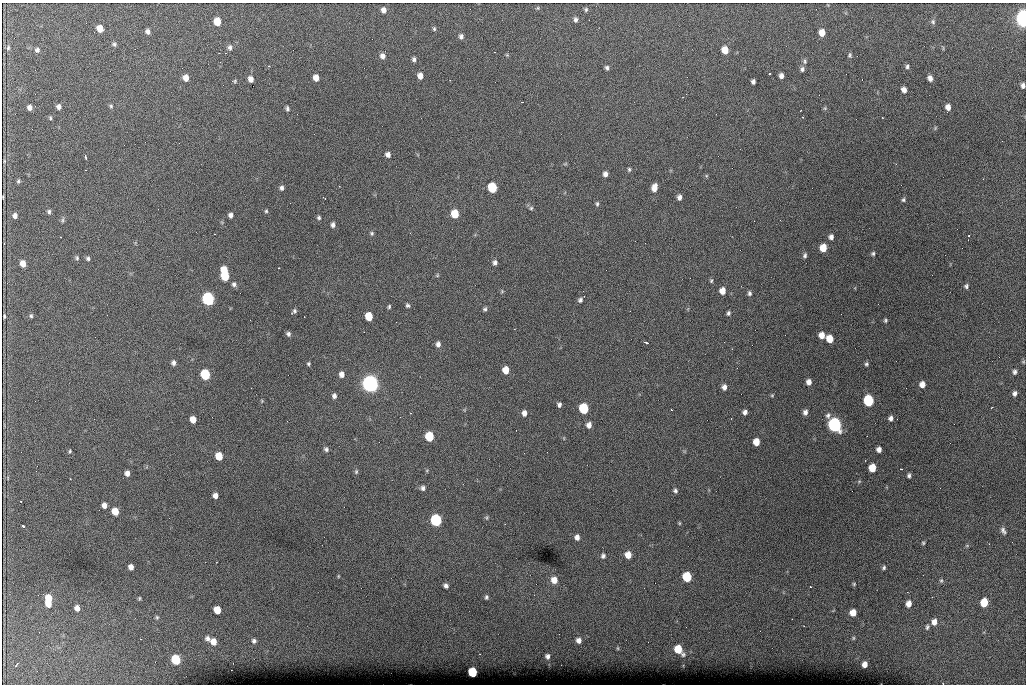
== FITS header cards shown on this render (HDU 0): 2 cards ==
NAXIS1  =                 1024 /fastest changing axis
NAXIS2  =                  682 /next to fastest changing axis

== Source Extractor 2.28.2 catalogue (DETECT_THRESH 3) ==
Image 1024 x 682 px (HDU 0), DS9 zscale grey, 1 PNG px = 1 image px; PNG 1028 x 686 px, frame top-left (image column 1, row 682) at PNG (2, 3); no overlay
Background 3990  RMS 41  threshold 124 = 3 sigma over >= 5 px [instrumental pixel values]
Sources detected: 196; all 196 listed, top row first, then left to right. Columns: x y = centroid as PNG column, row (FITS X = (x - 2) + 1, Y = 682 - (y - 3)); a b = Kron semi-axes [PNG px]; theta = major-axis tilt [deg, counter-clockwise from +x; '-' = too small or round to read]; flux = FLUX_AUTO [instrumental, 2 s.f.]
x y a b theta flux
538 8 5 5 - 3.3e+03
586 9 6 4 76 4.5e+03
384 10 5 5 - 1.4e+04
1023 18 9 5 -87 1.3e+06
576 20 6 5 - 7.2e+03
217 21 6 5 - 5.5e+04
933 22 7 6 - 5.9e+03
100 29 6 5 - 3.2e+04
434 29 5 4 - 3.8e+03
147 31 5 4 - 9.6e+03
822 33 6 5 - 2.9e+04
461 36 6 5 - 8.2e+03
114 44 6 5 - 5.5e+03
230 47 7 5 -83 7.9e+03
8 48 7 5 76 4.9e+03
37 50 6 6 - 7.2e+03
725 50 6 5 - 4.1e+04
219 53 2 2 - 1.4e+03
507 55 4 4 - 3.0e+03
850 55 6 4 81 4.7e+03
382 56 7 6 - 1.2e+04
414 59 6 4 -76 6.7e+03
805 61 7 5 -78 5.3e+03
269 66 3 2 - 2.7e+03
907 67 6 5 - 5.7e+03
607 68 5 4 - 6.2e+03
802 69 6 5 - 6.6e+03
769 74 3 3 - 6.3e+03
420 76 6 5 - 1.9e+04
781 76 5 4 - 1.1e+04
186 78 6 5 - 2.1e+04
316 78 6 5 - 2.2e+04
930 78 6 4 -75 1.3e+04
251 79 5 4 - 1.5e+04
235 81 5 4 - 3.6e+03
753 82 5 4 - 8.0e+03
1023 85 6 4 -87 8.8e+03
904 90 6 5 - 1.2e+04
522 102 3 2 - 3.5e+03
111 106 6 5 - 4.2e+03
30 107 5 5 - 1.1e+04
59 107 5 5 - 9.4e+03
948 107 6 5 - 1.7e+04
825 108 6 4 45 3.3e+03
287 109 5 3 - 5.6e+03
803 117 2 2 - 1.7e+03
50 118 5 4 - 3.6e+03
935 128 6 3 72 3.1e+03
388 155 5 5 - 1.1e+04
86 157 5 3 - 6.5e+03
565 164 6 3 18 3.1e+03
629 169 5 4 - 4.2e+03
605 174 6 5 - 1.2e+04
18 181 6 4 49 4.3e+03
654 187 8 5 76 2.2e+04
282 188 6 5 - 7.9e+03
492 188 6 6 - 1.7e+05
3 197 2 2 - 2.1e+03
679 197 6 5 - 1.1e+04
325 198 2 2 - 1.8e+03
903 200 5 4 - 4.7e+03
597 204 7 4 90 4.4e+03
531 208 5 5 - 4.0e+03
266 211 4 4 - 3.6e+03
49 212 6 4 -86 5.3e+03
455 214 6 5 - 7.8e+04
230 215 5 4 - 9.6e+03
15 216 5 5 - 9.9e+03
319 218 5 4 - 4.7e+03
63 220 8 4 82 4.5e+03
333 225 5 4 - 8.7e+03
372 233 5 5 - 4.5e+03
969 235 3 3 - 4.5e+03
61 237 2 2 - 2.2e+03
831 237 5 5 - 1.0e+04
823 248 6 5 - 4.5e+04
873 254 4 4 - 4.6e+03
805 255 6 5 - 6.0e+03
77 258 6 4 -81 4.3e+03
88 258 5 4 - 5.4e+03
495 262 6 5 - 8.4e+03
23 264 6 5 - 2.3e+04
224 270 6 4 -77 4.5e+04
437 275 6 5 - 3.2e+03
225 276 8 6 -68 1.1e+05
711 281 5 4 - 3.7e+03
234 284 6 5 - 7.5e+03
966 286 6 5 - 5.9e+03
502 291 5 4 - 2.9e+03
722 291 6 5 - 2.4e+04
749 293 6 5 - 6.2e+03
208 299 7 6 - 6.7e+05
580 300 5 5 - 7.0e+03
407 305 5 4 - 5.0e+03
389 307 5 3 - 3.8e+03
485 309 5 5 - 5.4e+03
294 311 5 4 - 5.6e+03
728 313 5 4 - 5.4e+03
4 316 4 2 - 3.6e+03
31 316 5 4 - 3.9e+03
369 316 6 5 - 7.2e+04
885 320 5 5 - 4.1e+03
288 334 5 5 - 6.9e+03
822 335 6 5 - 2.4e+04
830 339 6 5 - 4.8e+04
646 342 5 2 - 3.9e+03
438 344 6 5 - 1.0e+04
173 363 6 5 - 8.5e+03
308 364 4 4 - 3.9e+03
866 364 5 4 - 5.0e+03
506 370 6 5 - 3.8e+04
1015 372 4 3 - 6.6e+03
205 374 6 6 - 2.0e+05
342 374 6 5 - 1.5e+04
809 382 6 5 - 1.5e+04
370 384 8 7 - 1.6e+06
922 384 6 5 - 1.9e+04
724 387 6 5 - 1.1e+04
1015 393 5 4 - 7.8e+03
772 395 4 4 - 2.9e+03
334 396 6 5 - 8.9e+03
262 401 5 3 - 2.4e+03
868 401 7 6 - 2.4e+05
559 405 5 4 - 7.6e+03
584 408 6 6 - 2.0e+05
671 410 2 2 - 2.0e+03
745 412 5 4 - 9.3e+03
805 412 6 5 - 1.1e+04
524 413 6 5 - 1.4e+04
891 418 6 5 - 9.3e+03
193 419 6 5 - 2.6e+04
589 425 6 5 - 1.4e+04
835 425 8 6 -70 9.3e+05
429 436 6 6 - 1.3e+05
756 442 6 5 - 3.6e+04
326 449 6 6 - 6.3e+03
879 449 5 5 - 1.3e+04
70 451 4 3 - 3.4e+03
219 456 6 5 - 5.7e+04
872 468 6 5 - 4.8e+04
901 469 3 2 - 2.2e+03
356 472 7 5 75 4.7e+03
127 473 5 5 - 1.3e+04
909 475 5 3 - 6.1e+03
70 479 2 2 - 1.8e+03
423 488 6 5 - 8.0e+03
675 491 6 5 - 5.9e+03
215 496 5 5 - 1.3e+04
21 501 2 2 - 2.1e+03
104 505 5 4 - 1.4e+04
115 511 6 5 - 4.0e+04
486 518 6 4 -88 3.7e+03
436 520 7 6 - 4.0e+05
679 523 4 4 - 2.8e+03
23 526 3 3 - 1.2e+04
1003 531 9 6 -62 8.6e+03
577 537 6 5 - 1.3e+04
923 543 4 4 - 3.6e+03
967 546 6 4 0 3.2e+03
628 555 6 5 - 3.0e+04
603 556 6 6 - 7.1e+03
131 567 5 5 - 1.4e+04
884 568 5 4 - 5.1e+03
338 576 5 3 - 2.4e+03
687 577 6 6 - 1.3e+05
554 580 7 7 - 2.5e+04
941 580 5 4 - 4.1e+03
854 584 5 4 - 3.4e+03
446 586 5 4 - 8.1e+03
810 587 3 2 - 3.3e+03
486 597 5 4 - 5.1e+03
49 598 7 6 - 5.0e+04
139 598 5 4 - 3.3e+03
984 602 6 5 - 7.4e+04
49 604 5 4 - 2.4e+04
909 604 6 5 - 1.9e+04
77 608 6 5 - 1.5e+04
217 610 6 5 - 4.7e+04
853 613 6 5 - 3.2e+04
157 617 6 4 -69 4.0e+03
934 622 7 6 - 1.8e+04
804 626 2 2 - 1.4e+03
927 627 7 5 82 5.7e+03
208 638 7 6 - 1.0e+04
853 638 5 5 - 3.5e+03
141 639 3 2 - 1.5e+03
579 640 6 6 - 1.3e+04
254 641 6 6 - 7.4e+03
213 642 7 6 - 2.7e+04
618 648 5 3 - 2.8e+03
678 649 8 6 -52 7.0e+04
547 656 5 4 - 8.0e+03
176 660 6 6 - 1.5e+05
865 664 5 5 - 1.8e+04
16 665 4 2 - 2.9e+03
473 672 6 5 - 1.4e+05
At the frame edge (FLAGS 8, measured only in part): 3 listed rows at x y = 1023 18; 1023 85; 3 197

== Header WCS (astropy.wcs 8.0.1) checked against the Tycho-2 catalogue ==
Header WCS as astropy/WCSLIB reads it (CRVAL/CRPIX/CD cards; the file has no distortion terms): RA---TAN/DEC--TAN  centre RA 07:06:07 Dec +31:10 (106.53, +31.16 deg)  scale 1.44 arcsec/px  FOV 24.5' x 16.3'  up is -93 deg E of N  parity flipped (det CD > 0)
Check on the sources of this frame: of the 60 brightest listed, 8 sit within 2.2 arcsec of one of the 16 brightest Tycho-2 stars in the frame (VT <= 12.35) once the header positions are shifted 0.17 arcsec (0.08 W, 0.15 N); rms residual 0.97 arcsec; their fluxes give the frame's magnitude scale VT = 25.06 - 2.5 log10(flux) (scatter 0.21 mag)
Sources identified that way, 8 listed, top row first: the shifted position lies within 2.2 arcsec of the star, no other Tycho-2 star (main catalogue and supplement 1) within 4.4 arcsec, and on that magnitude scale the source's flux lands within +1.5 / -3 mag of the star's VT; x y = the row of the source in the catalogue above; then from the Tycho-2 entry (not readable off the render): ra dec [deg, ICRS J2000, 3 dp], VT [Tycho-2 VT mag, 2 dp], TYC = Tycho-2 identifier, HIP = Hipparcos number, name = IAU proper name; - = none
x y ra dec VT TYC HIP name
492 188 106.458 +31.151 12.35 2438-728-1 - -
205 374 106.551 +31.041 11.84 2438-663-1 - -
370 384 106.552 +31.106 9.20 2438-180-1 - -
868 401 106.550 +31.305 11.61 2438-184-1 - -
584 408 106.559 +31.192 11.79 2438-1039-1 - -
835 425 106.562 +31.292 10.01 2438-106-1 - -
436 520 106.614 +31.135 11.36 2438-550-1 - -
473 672 106.684 +31.152 11.76 2438-931-1 - -